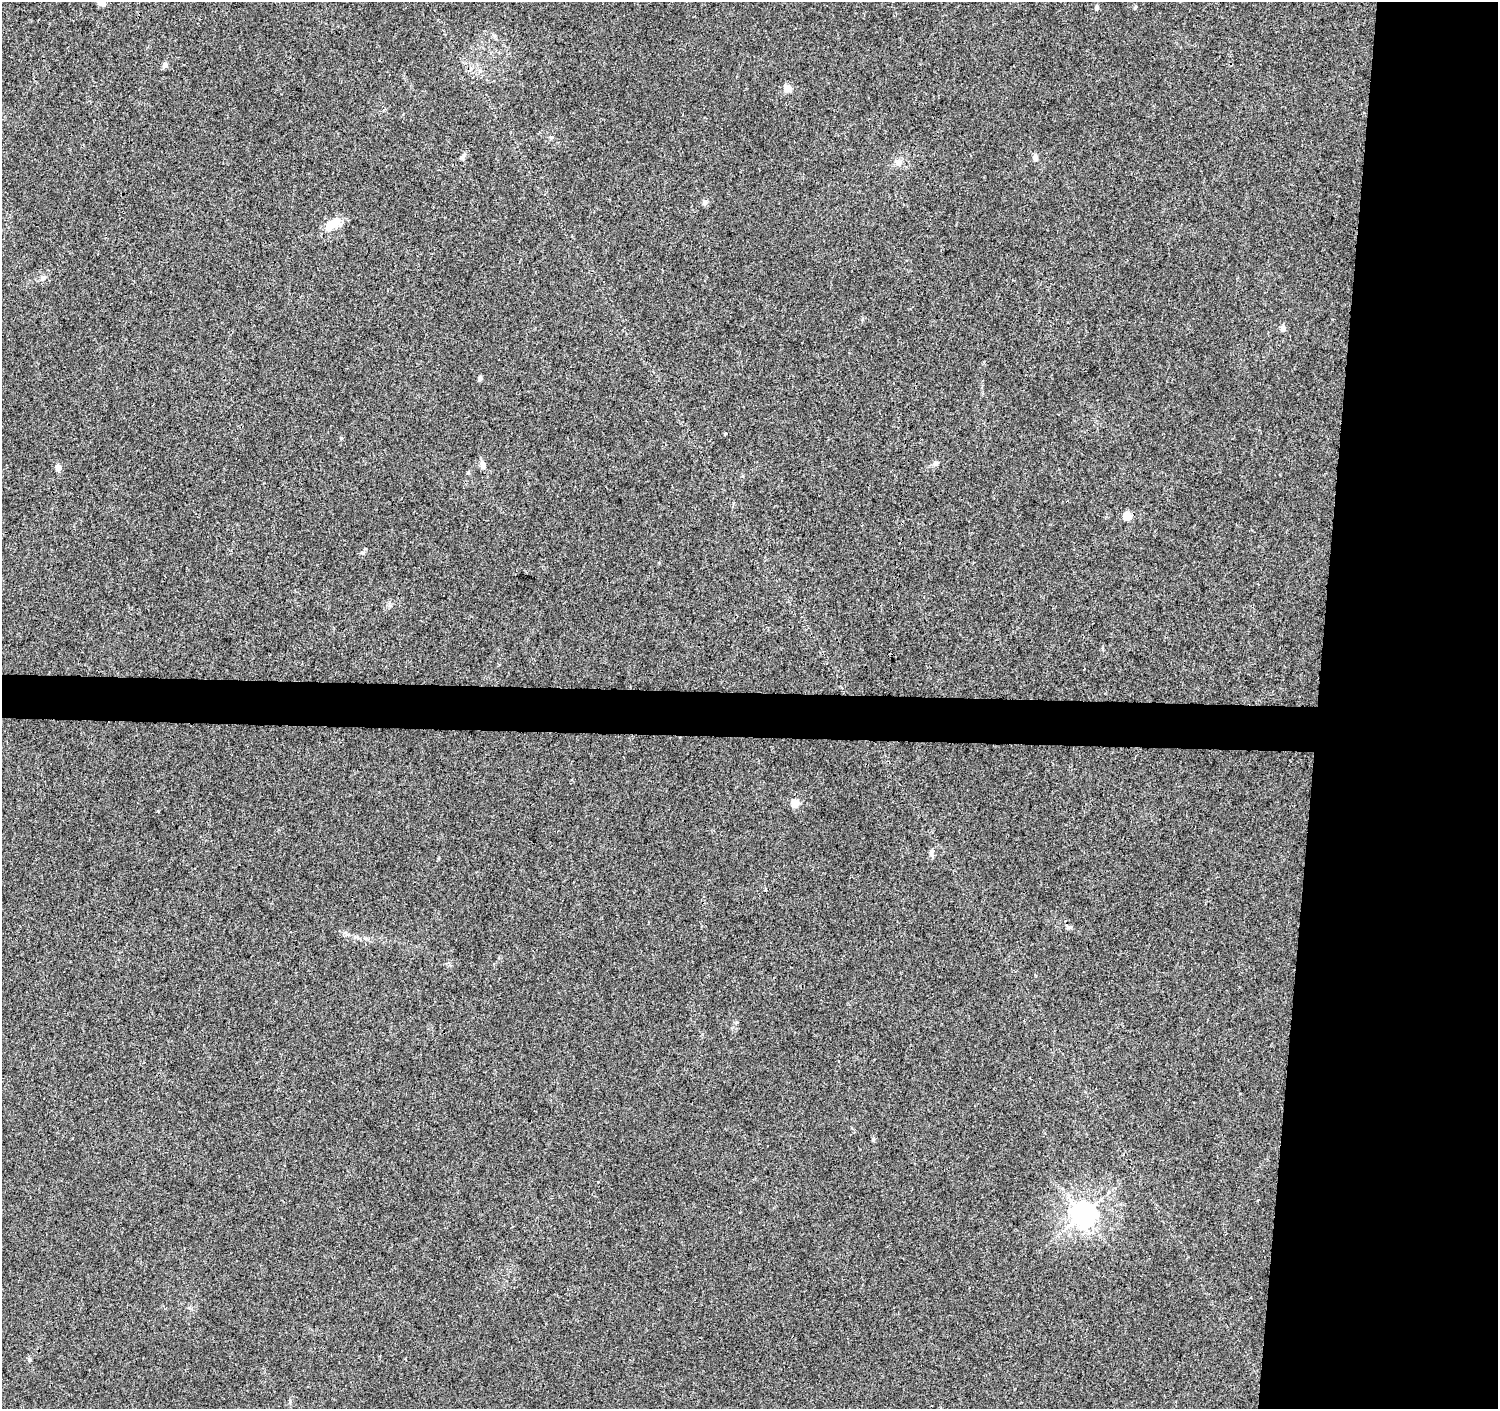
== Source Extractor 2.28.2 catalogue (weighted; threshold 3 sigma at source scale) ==
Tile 6 of 3 x 3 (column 3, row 2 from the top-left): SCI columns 2994-4489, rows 1636-3042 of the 4497 x 4733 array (HDU 1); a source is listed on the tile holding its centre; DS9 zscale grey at full resolution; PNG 1500 x 1411 px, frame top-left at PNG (2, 2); no overlay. Shown black and unused: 15% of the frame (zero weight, under 3 of 4 exposures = <1% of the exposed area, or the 3 px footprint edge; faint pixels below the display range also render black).
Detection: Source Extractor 2.28.2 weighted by HDU 2 'WHT'; one run over the whole footprint, this tile lists its part. Background 0.0067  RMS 0.0028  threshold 0.0125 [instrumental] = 3 sigma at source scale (4.5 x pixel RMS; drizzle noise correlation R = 1.50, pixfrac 1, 0.0396/0.0396 arcsec/px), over >= 5 px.
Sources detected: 24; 1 inside a brighter object's white glare — not listed; the other 23 listed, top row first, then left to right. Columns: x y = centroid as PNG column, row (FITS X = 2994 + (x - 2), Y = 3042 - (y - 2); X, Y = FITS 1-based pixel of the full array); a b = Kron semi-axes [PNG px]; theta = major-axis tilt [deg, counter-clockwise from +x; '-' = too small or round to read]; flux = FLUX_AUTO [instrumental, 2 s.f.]
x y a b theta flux
102 2 10 7 -21 1.7
1096 7 5 4 - 0.89
1135 7 5 4 - 0.5
165 65 5 4 - 1.8
788 88 5 4 - 6
463 157 10 4 39 0.64
1035 158 9 6 -73 1
899 162 11 7 31 1.3
705 202 8 5 51 0.64
332 224 21 9 32 4.7
43 278 8 7 - 0.93
1283 328 7 6 - 1.1
480 378 4 4 - 1.1
725 434 4 3 - 0.22
936 463 7 5 20 0.63
483 465 9 7 -80 1.3
58 467 5 4 - 2.6
1127 516 5 5 - 8.1
795 803 5 5 - 7.5
1068 926 13 3 -28 0.56
873 1139 6 4 71 0.33
1083 1214 8 7 - 270
29 1360 5 4 - 0.41
Isophote crosses this tile's border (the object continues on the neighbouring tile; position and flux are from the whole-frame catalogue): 1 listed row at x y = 102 2
Unlisted compact peaks at least as high as the median listed source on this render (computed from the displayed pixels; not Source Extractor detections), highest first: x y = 341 438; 363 553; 158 811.